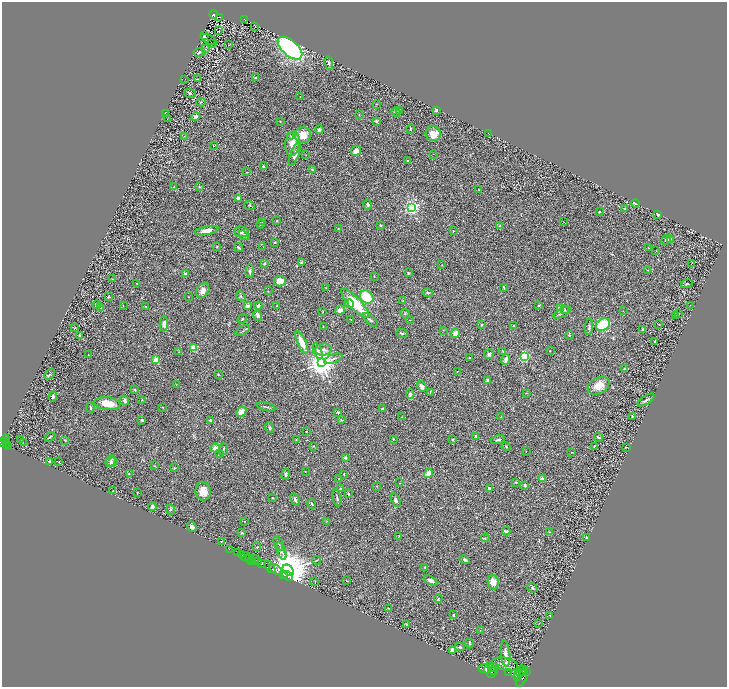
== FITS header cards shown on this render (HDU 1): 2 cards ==
NAXIS1  =                 1450
NAXIS2  =                 1369

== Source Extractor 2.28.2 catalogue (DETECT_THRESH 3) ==
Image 1450 x 1369 px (HDU 1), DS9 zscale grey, zoomed out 1/2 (1 PNG px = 2 x 2 image px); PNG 729 x 689 px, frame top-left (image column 2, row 1369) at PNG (2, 2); each listed source drawn as its Kron ellipse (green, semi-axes under 4 px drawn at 4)
Background 0.397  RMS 0.028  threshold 0.0836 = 3 sigma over >= 5 px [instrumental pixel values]
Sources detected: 341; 39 cannot appear on this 1/2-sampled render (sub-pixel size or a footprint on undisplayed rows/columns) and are neither listed nor drawn; the other 302 listed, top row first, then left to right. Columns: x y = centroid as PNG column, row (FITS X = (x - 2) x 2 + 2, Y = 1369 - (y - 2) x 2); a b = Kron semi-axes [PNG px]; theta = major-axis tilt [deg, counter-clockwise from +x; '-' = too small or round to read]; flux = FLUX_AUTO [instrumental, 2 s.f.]
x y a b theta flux
213 14 4 2 - 83
220 17 3 1 - 3.4
244 19 3 2 - 44
255 26 2 1 - 1.6
218 31 2 2 - 39
204 35 3 2 - 3.2
209 39 8 2 -29 2.8
211 44 2 1 - 1.5
229 45 2 1 - 1.9
290 48 15 7 -42 760
205 49 2 2 - 7.9
199 52 6 3 4 6.3
329 63 7 3 -78 9
256 78 3 2 - 6.2
185 79 2 1 - 1.9
197 79 3 2 - 3
190 93 6 4 -21 9.6
300 97 2 1 - 2.4
201 102 5 3 - 4.8
376 104 3 2 - 3
399 110 2 2 - 7
436 110 3 2 - 13
396 112 5 3 - 8.6
165 113 2 1 - 1.6
359 115 2 2 - 2.2
196 116 5 3 - 18
167 119 2 1 - 1.2
280 121 2 2 - 2.5
376 121 3 3 - 7.6
411 129 4 2 - 4.3
319 130 4 3 - 13
433 134 7 7 - 56
489 134 3 1 - 2.3
303 135 8 8 - 73
184 136 2 2 - 2.4
291 136 3 2 - 2.6
292 144 12 7 82 54
213 145 2 2 - 2.5
356 151 6 4 48 25
295 154 12 4 67 23
433 154 2 2 - 1.4
306 155 2 2 - 1.8
407 161 3 2 - 3.5
263 166 2 2 - 6.7
312 170 3 2 - 3.2
247 172 2 2 - 1.6
174 186 2 1 - 1.7
199 187 3 3 - 4.4
479 190 3 2 - 3.9
238 198 4 3 - 11
635 203 4 2 - 3.8
368 205 5 3 - 6.9
249 206 5 2 - 4.4
412 207 3 3 - 1900
625 208 3 3 - 3.5
599 212 2 2 - 3.6
658 214 3 2 - 6.3
263 221 3 3 - 5
277 221 3 2 - 2.7
564 222 3 2 - 2.3
260 224 4 3 - 6.9
381 225 4 3 - 4
499 226 3 2 - 3
338 229 3 3 - 3.7
207 231 12 4 10 40
453 231 3 2 - 2.7
242 232 7 5 -6 15
244 235 6 3 -36 11
670 239 4 2 - 2.6
666 240 6 3 40 6.8
275 242 2 2 - 4.1
217 247 3 2 - 2.6
238 247 5 3 - 7.8
263 247 2 1 - 1.3
649 248 2 1 - 1.4
656 251 2 2 - 2.4
302 262 3 3 - 8.6
692 263 2 1 - 32
264 264 3 3 - 7.5
442 265 2 1 - 1.6
648 270 3 2 - 2.1
250 271 7 3 87 10
408 273 2 2 - 4
185 274 2 2 - 57
374 276 4 2 - 2.5
113 279 2 1 - 1.1
280 281 6 5 - 42
137 283 2 2 - 3.2
687 284 6 3 17 6.7
504 287 3 2 - 3.5
326 288 3 2 - 3
203 291 8 6 56 31
268 291 2 2 - 1.8
428 293 5 3 - 8
241 296 5 3 - 6.6
109 297 3 2 - 4.9
188 297 2 2 - 2.6
367 297 7 6 - 150
403 301 3 3 - 3.8
355 303 19 6 -47 180
349 304 5 4 - 16
97 305 4 2 - 3.7
539 305 3 2 - 4.3
690 305 2 1 - 1.4
123 306 3 2 - 2.8
146 306 2 2 - 5.9
247 306 3 3 - 24
258 306 4 4 - 11
277 306 2 2 - 6.9
101 308 4 2 - 3.7
560 308 4 3 - 26
340 310 5 4 - 27
565 310 4 3 - 5.8
323 311 3 1 - 2.2
623 311 2 2 - 1.5
562 313 10 2 27 9.4
679 313 3 2 - 1.8
405 314 5 3 - 4.5
258 315 5 3 - 13
675 315 2 1 - 1.4
242 319 5 2 - 4.6
351 319 2 2 - 1.4
370 320 9 3 -41 12
410 320 2 1 - 1.3
164 324 7 4 88 24
481 324 3 2 - 3
603 325 7 6 - 180
659 325 3 1 - 2.1
514 326 2 2 - 5.4
323 327 3 2 - 2.5
589 327 8 3 85 10
75 328 4 2 - 3.5
443 330 3 2 - 2.5
642 330 2 2 - 19
243 331 8 2 32 6.6
402 333 5 3 - 8.1
455 333 5 4 - 33
569 335 4 3 - 3.8
80 336 3 2 - 12
655 342 3 2 - 8.8
302 343 12 4 -66 66
194 347 2 2 - 130
323 350 8 6 8 19
318 351 8 3 -70 12
503 351 4 2 - 3.5
550 351 2 1 - 2.4
179 352 2 2 - 1.7
88 354 2 2 - 2.6
489 354 5 4 - 10
524 356 3 3 - 780
470 357 3 2 - 3.1
333 359 9 3 19 14
156 360 2 2 - 150
506 360 6 3 69 31
322 363 4 4 - 8200
624 368 3 2 - 2.8
457 371 2 1 - 1.6
50 374 6 3 49 5.5
218 374 3 3 - 3.1
487 380 4 3 - 16
176 385 3 2 - 2.2
422 386 6 3 -54 19
599 386 12 8 29 60
135 390 4 2 - 5.5
430 392 3 2 - 2.9
526 393 2 2 - 2.5
410 394 5 4 - 9.7
53 396 5 3 - 12
142 400 2 2 - 2.2
646 400 9 3 33 12
125 401 5 3 - 15
107 403 13 6 -7 83
90 407 5 2 - 4.5
266 407 9 2 -13 7.2
163 408 3 2 - 2.9
382 409 4 3 - 5.7
241 412 6 4 46 53
338 412 4 3 - 6.1
632 416 4 2 - 5.4
402 417 2 2 - 2.1
501 417 3 1 - 2.1
142 420 3 3 - 6.7
211 420 3 2 - 11
341 420 4 3 - 4.8
270 428 5 4 - 7.3
306 431 2 2 - 3.3
476 436 3 2 - 5.6
50 437 6 2 39 5
598 437 5 2 - 6
6 439 4 3 - 380
296 439 2 2 - 2.6
393 439 2 2 - 3.5
453 439 4 2 - 3.7
20 440 2 2 - 2.6
65 440 3 3 - 3.9
498 440 7 3 16 10
5 441 2 1 - 270
23 442 2 1 - 43
3 443 4 2 - 740
7 445 3 1 - 360
9 446 2 2 - 240
313 446 2 2 - 2.6
506 446 4 2 - 3.4
594 446 4 2 - 3.3
627 447 3 2 - 2.7
215 448 4 4 - 32
223 449 6 2 73 7
526 451 2 2 - 1.5
572 452 3 1 - 1.8
219 454 2 2 - 2.9
345 458 3 3 - 8.3
111 461 5 4 - 12
49 462 2 2 - 8.9
59 462 2 2 - 4.5
111 462 6 4 16 12
154 466 2 2 - 2.7
174 468 3 2 - 2.6
305 471 2 1 - 2.1
428 473 5 4 - 37
129 474 3 2 - 4.8
286 474 6 4 76 9.8
344 474 2 2 - 4.6
339 478 3 2 - 4.7
542 479 3 2 - 37
516 482 3 2 - 4.2
400 483 2 2 - 2.2
525 485 4 3 - 8
377 486 3 2 - 2.2
341 489 3 3 - 6.2
489 489 4 3 - 15
113 491 2 1 - 1.9
203 491 9 7 -84 51
137 492 2 1 - 2.1
348 494 3 2 - 8.4
272 498 3 2 - 3
337 498 8 2 -80 9.7
295 500 6 3 -59 16
396 500 7 4 -69 13
312 504 5 2 - 6.1
152 507 4 3 - 13
171 510 5 4 - 7.6
245 521 2 2 - 1.9
327 521 3 2 - 2.6
192 527 5 4 - 17
506 531 4 3 - 8.2
549 532 3 2 - 2.6
242 533 3 3 - 5.1
399 536 3 2 - 2.5
587 537 3 2 - 3.5
485 538 4 2 - 4
221 541 3 2 - 3.2
279 543 8 2 -66 6.4
257 547 2 2 - 2.5
229 549 2 1 - 13
281 551 9 3 -70 14
238 553 3 2 - 170
242 555 2 2 - 1100
245 557 5 2 - 91
250 558 4 2 - 85
254 558 2 1 - 240
252 560 4 2 - 90
316 560 4 2 - 3.7
465 560 5 3 - 9
255 561 3 2 - 660
259 561 2 1 - 240
262 564 4 3 - 840
270 567 7 3 -53 1200
425 567 2 2 - 6.4
276 569 7 3 -32 1400
288 570 6 4 -43 26000
284 575 2 1 - 1300
287 576 6 2 -35 3000
347 581 3 1 - 1.7
431 581 7 3 -29 20
315 582 3 1 - 2.5
493 582 7 5 -78 45
532 588 6 3 -37 6.1
438 598 4 3 - 4.5
388 608 3 2 - 2.2
453 615 2 2 - 7.2
550 615 2 1 - 1.4
539 623 2 2 - 1.4
406 624 4 3 - 3.5
480 630 2 2 - 1.7
469 643 5 2 - 4
460 647 5 4 - 7.4
453 650 2 2 - 95
505 654 13 5 -85 31
505 664 13 6 -12 24
491 666 3 2 - 1300
493 667 5 3 - 2300
485 669 6 4 -12 6800
487 671 3 2 - 1900
493 671 4 1 - 880
521 671 6 2 63 1200
508 672 2 1 - 120
523 672 3 2 - 1300
526 672 4 2 - 940
492 673 5 3 - 1800
516 674 5 4 - 6400
518 676 2 1 - 1800
522 677 11 3 67 3700
At the frame edge (FLAGS 8, measured only in part): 1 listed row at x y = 3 443
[39 sub-pixel or undisplayed-footprint detections neither listed nor drawn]